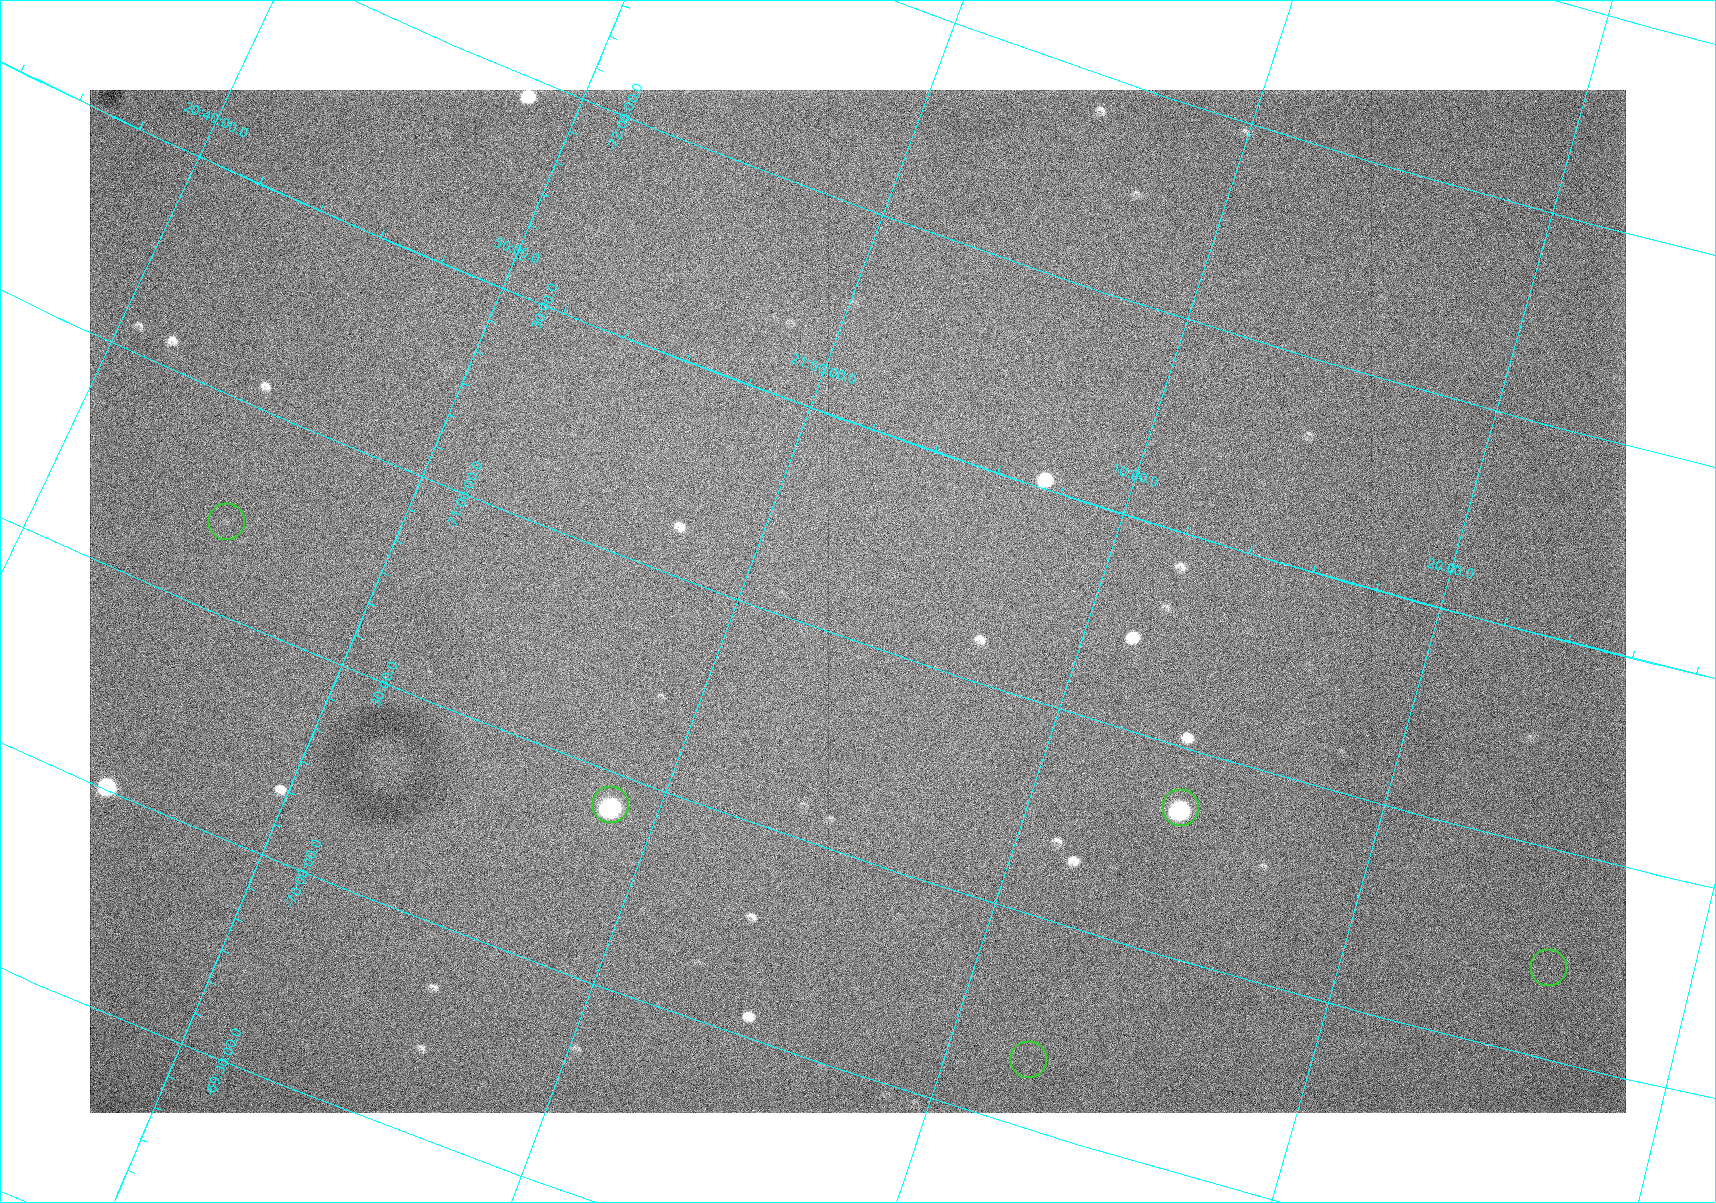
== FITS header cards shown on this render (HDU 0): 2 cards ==
NAXIS1  =                 1536 / length of data axis 1
NAXIS2  =                 1023 / length of data axis 2

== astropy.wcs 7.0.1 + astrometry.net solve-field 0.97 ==
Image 1536 x 1023 px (HDU 0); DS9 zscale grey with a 90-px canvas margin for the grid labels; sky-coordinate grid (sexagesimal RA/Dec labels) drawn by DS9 from the SOLVED WCS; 6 Tycho-2 reference stars matched to detected sources circled (green)
Header WCS: none
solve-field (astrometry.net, Tycho-2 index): SOLVED blind (the file carries no WCS)
Solved WCS: RA---TAN/DEC--TAN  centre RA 21:03:20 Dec -71:06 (315.83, -71.09 deg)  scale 8.63 x 8.79 arcsec/px (non-square pixels)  FOV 220.9' x 149.8'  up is -161 deg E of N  parity normal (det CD < 0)
(file carries no celestial WCS; the grid is the blind solution)
Tycho-2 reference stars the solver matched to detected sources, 6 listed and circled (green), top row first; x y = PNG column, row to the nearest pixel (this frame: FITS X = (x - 90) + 1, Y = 1023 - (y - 90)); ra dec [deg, ICRS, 3 dp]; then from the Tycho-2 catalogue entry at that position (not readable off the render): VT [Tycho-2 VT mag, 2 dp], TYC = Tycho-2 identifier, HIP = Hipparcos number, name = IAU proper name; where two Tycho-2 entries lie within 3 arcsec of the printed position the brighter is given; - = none
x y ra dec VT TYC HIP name
227 522 311.329 -70.715 8.15 9312-1296-1 102425 -
611 805 314.667 -70.422 7.91 9325-1020-1 103542 -
611 805 314.672 -70.423 8.70 9325-1020-2 103542 -
1181 808 318.574 -70.858 7.95 9326-432-1 104840 -
1549 968 321.479 -70.718 7.92 9326-488-1 105820 -
1029 1060 318.080 -70.162 8.20 9326-656-1 104685 -